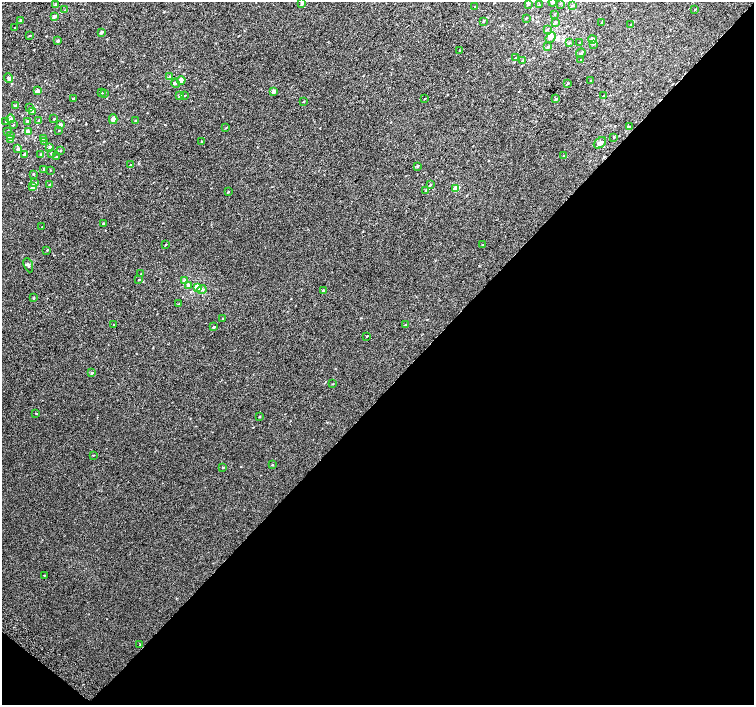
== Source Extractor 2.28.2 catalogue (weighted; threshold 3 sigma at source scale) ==
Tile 15 of 4 x 4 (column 3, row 4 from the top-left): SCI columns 3040-4542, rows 267-1672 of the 6074 x 6091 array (HDU 1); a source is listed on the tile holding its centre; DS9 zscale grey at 2 x 2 block average (1 PNG px = mean of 2 x 2 image px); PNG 756 x 707 px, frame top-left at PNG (2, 2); each listed source drawn as its Kron ellipse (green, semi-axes under 4 px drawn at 4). Shown black and unused: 45% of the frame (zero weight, under 2 of 3 exposures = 2% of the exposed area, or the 3 px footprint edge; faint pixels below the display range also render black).
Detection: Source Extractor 2.28.2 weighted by HDU 2 'WHT'; one run over the whole footprint, this tile lists its part. Background 0.0071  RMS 0.0071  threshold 0.032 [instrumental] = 3 sigma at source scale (4.5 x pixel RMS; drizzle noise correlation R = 1.50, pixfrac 1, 0.0396/0.0396 arcsec/px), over >= 5 px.
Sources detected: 127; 1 cosmic-ray / hot-pixel residue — neither listed nor drawn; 1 coinciding with a brighter row at this scale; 1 inside a brighter listed object's ellipse — not listed separately; the other 124 listed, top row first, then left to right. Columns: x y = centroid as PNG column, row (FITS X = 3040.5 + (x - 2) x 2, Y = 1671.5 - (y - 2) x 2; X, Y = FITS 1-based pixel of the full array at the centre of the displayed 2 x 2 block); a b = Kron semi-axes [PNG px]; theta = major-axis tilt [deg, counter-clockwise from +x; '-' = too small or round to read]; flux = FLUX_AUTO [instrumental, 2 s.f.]
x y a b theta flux
553 2 4 3 - 2.9
302 3 2 2 - 3.7
560 3 3 2 - 0.63
56 4 3 2 - 3.8
528 4 4 3 - 1.9
539 5 2 2 - 0.59
573 5 3 3 - 1.1
475 7 2 2 - 0.66
695 9 3 2 - 0.66
65 10 3 2 - 0.6
555 14 3 2 - 0.64
54 16 3 3 - 4.8
526 18 3 2 - 1
21 20 2 2 - 2.3
483 21 3 2 - 1.3
556 22 3 3 - 1
602 23 4 2 - 2.1
631 25 3 2 - 0.88
15 28 2 2 - 0.61
547 29 3 2 - 1.5
102 32 2 2 - 3.8
30 36 3 2 - 0.8
551 38 6 3 48 4.1
592 39 4 3 - 8.8
58 41 3 2 - 3.3
580 42 3 2 - 0.84
569 43 3 2 - 0.88
593 44 3 2 - 1.3
548 47 3 2 - 1.4
459 50 2 2 - 0.62
581 53 5 3 - 2.6
515 58 3 2 - 0.61
523 60 3 2 - 1
581 60 3 2 - 1.5
169 76 3 2 - 1.1
8 78 5 3 - 2.6
181 80 4 3 - 7.5
591 80 3 2 - 0.79
176 83 5 3 - 2.2
567 84 3 2 - 1.2
37 91 2 2 - 9
274 91 3 2 - 7.1
102 93 2 2 - 0.7
104 94 2 2 - 0.79
180 95 3 2 - 3.1
184 96 2 2 - 0.72
603 96 3 2 - 0.75
73 98 3 2 - 1.2
424 99 2 2 - 0.73
556 99 3 2 - 1.7
303 102 2 2 - 0.91
15 106 2 2 - 2.6
30 108 3 2 - 2.1
32 112 4 2 - 1.9
10 119 4 3 - 2.9
54 119 2 2 - 1.3
113 119 5 3 - 8.7
39 120 3 3 - 1.3
135 120 3 2 - 1.1
6 121 2 2 - 0.88
27 121 3 2 - 3.4
13 125 2 2 - 1.1
60 125 3 3 - 5.2
629 127 3 2 - 3.5
226 128 3 2 - 0.86
59 130 2 2 - 0.79
8 131 3 2 - 1.7
28 132 2 2 - 14
10 136 3 2 - 1
614 137 3 2 - 0.9
43 138 3 2 - 1.2
11 139 4 3 - 3.9
44 141 3 2 - 0.88
202 142 3 2 - 2.1
600 143 7 5 37 6.4
50 147 3 3 - 4
18 149 3 2 - 5
61 151 3 2 - 0.84
52 153 2 2 - 2.3
24 154 3 2 - 1.5
41 155 3 2 - 2.2
564 156 3 2 - 1.3
56 157 2 2 - 0.94
130 165 2 2 - 0.89
417 166 3 2 - 1.3
44 169 2 2 - 0.85
50 170 2 2 - 0.57
33 174 3 2 - 1.2
35 183 3 2 - 1.1
49 185 2 2 - 1.8
430 185 3 2 - 0.9
33 186 3 2 - 8.2
456 188 3 2 - 15
426 190 3 2 - 1.5
228 192 3 2 - 0.98
103 224 3 2 - 1.2
42 227 2 2 - 0.64
166 244 2 2 - 1.2
483 245 3 2 - 1.1
47 250 2 2 - 1.1
28 265 7 2 -68 1.9
141 274 3 2 - 0.98
139 280 2 2 - 1.1
184 281 3 3 - 5.6
189 285 3 3 - 4.9
198 287 4 4 - 16
202 290 4 3 - 2.2
323 290 3 2 - 1.8
34 298 2 2 - 1.4
179 304 2 2 - 0.67
223 318 2 2 - 0.73
114 325 3 2 - 1.1
405 325 3 2 - 1.9
214 327 2 2 - 1.9
367 336 2 2 - 1
92 373 3 3 - 2.4
333 384 3 2 - 0.63
36 413 2 2 - 0.86
259 417 2 2 - 1.2
93 455 2 2 - 0.72
272 465 2 2 - 0.74
223 468 2 2 - 1.3
44 575 2 2 - 0.84
140 645 2 2 - 0.81
Isophote crosses this tile's border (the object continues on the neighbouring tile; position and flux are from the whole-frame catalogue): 1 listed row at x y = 553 2
Diffuse or blended objects may show on this block-average render without a row.